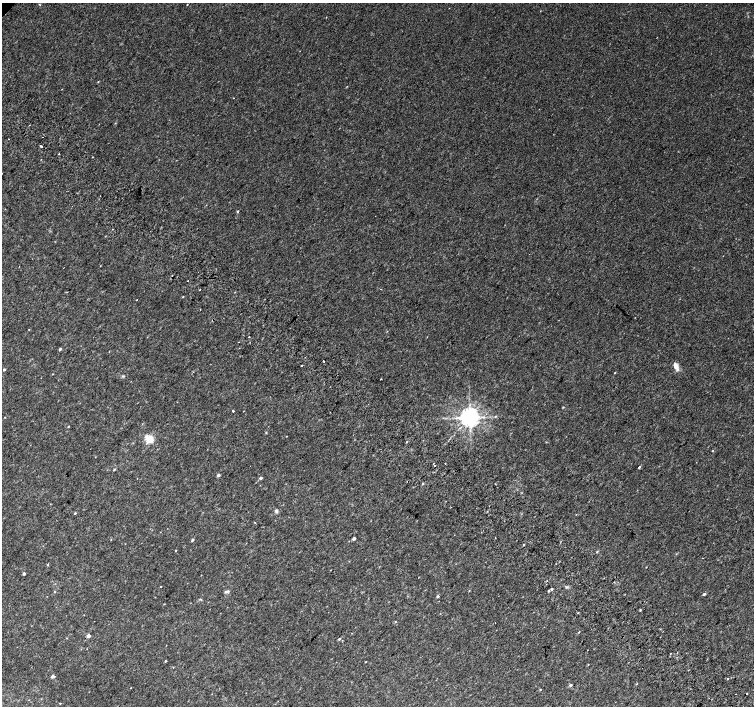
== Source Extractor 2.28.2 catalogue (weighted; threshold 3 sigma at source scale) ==
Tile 6 of 4 x 4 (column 2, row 2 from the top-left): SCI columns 1539-3041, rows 3079-4485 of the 6074 x 6092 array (HDU 1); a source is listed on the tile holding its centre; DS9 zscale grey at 2 x 2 block average (1 PNG px = mean of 2 x 2 image px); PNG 756 x 708 px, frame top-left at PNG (2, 3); no overlay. Shown black and unused: <1% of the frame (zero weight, under 2 of 3 exposures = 2% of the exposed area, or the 3 px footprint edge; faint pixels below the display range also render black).
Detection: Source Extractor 2.28.2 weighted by HDU 2 'WHT'; one run over the whole footprint, this tile lists its part. Background 0.0335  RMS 0.011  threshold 0.0514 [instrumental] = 3 sigma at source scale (4.5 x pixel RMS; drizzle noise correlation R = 1.50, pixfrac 1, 0.0396/0.0396 arcsec/px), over >= 5 px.
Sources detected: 73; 5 cosmic-ray / hot-pixel residue — not listed; the other 68 listed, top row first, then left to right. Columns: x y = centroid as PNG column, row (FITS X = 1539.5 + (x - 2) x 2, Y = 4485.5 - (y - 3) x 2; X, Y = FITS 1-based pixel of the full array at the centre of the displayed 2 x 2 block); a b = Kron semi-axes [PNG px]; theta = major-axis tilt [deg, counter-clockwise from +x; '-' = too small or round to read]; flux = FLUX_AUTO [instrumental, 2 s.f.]
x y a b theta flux
39 4 2 2 - 3.3
187 4 2 2 - 1.2
98 81 3 2 - 1.4
8 139 2 2 - 3.6
41 146 2 2 - 21
238 211 3 2 - 2.6
188 281 2 2 - 22
199 290 2 2 - 2.5
136 300 2 2 - 2.3
29 329 2 2 - 0.86
249 337 2 2 - 4.9
60 349 3 2 - 4.6
323 361 2 2 - 7.9
302 366 2 2 - 2.9
676 366 8 4 -61 20
4 369 2 2 - 3.4
615 373 2 2 - 1.4
52 374 2 2 - 1.2
381 379 2 2 - 1.2
563 407 3 2 - 1.7
233 411 2 2 - 4.1
496 416 3 2 - 2.1
5 417 2 2 - 1.1
470 417 4 4 - 2200
68 427 3 2 - 1.9
266 432 3 2 - 1.7
149 438 9 8 - 30
712 451 2 2 - 1.1
445 464 2 2 - 2.6
639 467 3 2 - 3
114 470 3 2 - 2
218 475 3 2 - 6.5
137 478 2 2 - 2.2
260 478 3 2 - 5.7
422 484 3 2 - 2.4
276 511 5 4 - 5.2
75 513 3 2 - 2
354 539 2 2 - 8.3
192 540 4 3 - 2.7
524 545 2 2 - 1.8
176 550 3 2 - 1.3
48 565 3 2 - 1.8
646 567 3 2 - 0.92
24 574 2 2 - 6.4
160 586 2 2 - 1.4
567 587 4 3 - 3.1
551 589 2 2 - 4.5
226 591 8 3 19 3.9
54 592 3 2 - 1.5
704 594 3 2 - 5
437 597 2 2 - 5.4
640 610 3 2 - 2
578 613 2 2 - 2.3
395 622 3 2 - 1.5
579 632 3 2 - 1.6
88 636 2 2 - 18
339 639 3 2 - 4.3
670 653 2 2 - 1.4
165 661 2 2 - 2.2
365 662 2 2 - 1.2
173 668 2 2 - 1.2
52 676 4 3 - 4.8
728 679 2 2 - 5.3
637 684 3 2 - 1.2
570 685 3 2 - 5
540 690 3 2 - 1.6
747 693 2 2 - 12
60 703 2 2 - 1.6
Diffuse or blended objects may show on this block-average render without a row.